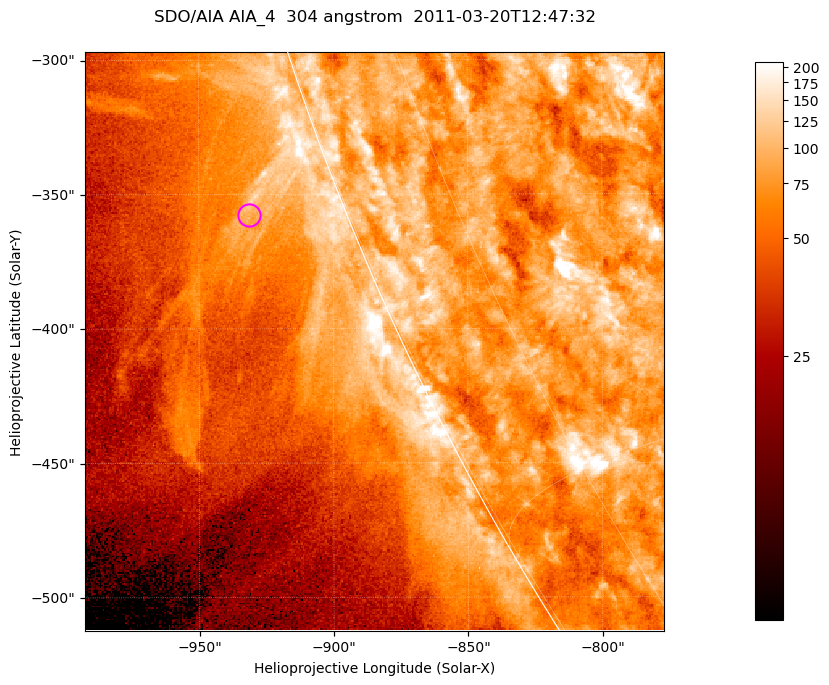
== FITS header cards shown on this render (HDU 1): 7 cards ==
TELESCOP= 'SDO/AIA '           / For AIA: SDO/AIA
INSTRUME= 'AIA_4   '           / For AIA: AIA_ATA1, AIA_ATA2, AIA_ATA3 or AIA_AT
WAVELNTH=                  304 / [angstrom] Wavelength
WAVEUNIT= 'angstrom'           / Wavelength unit: angstrom
DATE-OBS= '2011-03-20T12:47:32.133' / [ISO] Date when observation started; ISO 8
CTYPE1  = 'HPLN-TAN'           / CTYPE1; Typically HPLN
CTYPE2  = 'HPLT-TAN'           / CTYPE2; Typically HPLT

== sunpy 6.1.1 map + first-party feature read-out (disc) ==
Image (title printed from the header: SDO/AIA AIA_4  304 angstrom  2011-03-20T12:47:32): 359 x 359 px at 0.6 arcsec/px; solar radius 964 arcsec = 1606 px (partial field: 0.7% of the solar disc is inside the frame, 44% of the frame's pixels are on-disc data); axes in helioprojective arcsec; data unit not stated in the header (colour bar unlabelled)
Orientation: roll -0.132 deg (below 1 deg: not rotated)
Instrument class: DISC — disc imager (sunpy class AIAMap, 304 A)
Bright regions (active regions / flare kernels): reference = the on-disc median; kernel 3 px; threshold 5 sigma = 125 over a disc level ~79.9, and >= 1.15x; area >= 128 px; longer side >= 4 px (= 2.4 arcsec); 0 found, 0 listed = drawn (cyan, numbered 1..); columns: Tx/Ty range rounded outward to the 2 arcsec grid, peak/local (2 s.f.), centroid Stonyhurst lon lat
Off-limb structures (1.02-1.3 R_sun): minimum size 64 px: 7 found; the strongest spans PA ~110 deg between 1.02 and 1.05 R_sun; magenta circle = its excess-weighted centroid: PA ~110 deg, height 1.04 R_sun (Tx ~-932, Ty ~-358 arcsec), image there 1.6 x the reference